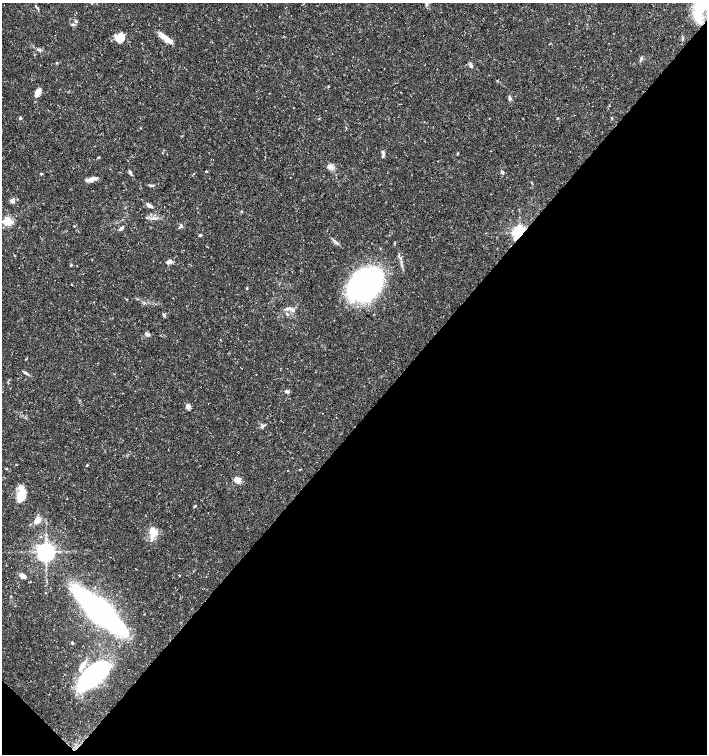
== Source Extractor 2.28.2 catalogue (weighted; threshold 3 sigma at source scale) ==
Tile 15 of 4 x 4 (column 3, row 4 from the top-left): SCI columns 2982-4390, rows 9-1512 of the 6027 x 6026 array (HDU 1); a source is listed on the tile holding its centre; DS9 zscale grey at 2 x 2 block average (1 PNG px = mean of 2 x 2 image px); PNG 709 x 756 px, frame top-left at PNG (2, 3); no overlay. Shown black and unused: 44% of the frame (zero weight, under 3 of 5 exposures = <1% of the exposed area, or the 3 px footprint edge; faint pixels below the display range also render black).
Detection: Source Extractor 2.28.2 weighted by HDU 2 'WHT'; one run over the whole footprint, this tile lists its part. Background 0.0289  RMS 0.0022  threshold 0.00999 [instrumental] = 3 sigma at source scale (4.5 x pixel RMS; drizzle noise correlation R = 1.50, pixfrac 1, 0.0396/0.0396 arcsec/px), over >= 5 px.
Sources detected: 66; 8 inside a brighter listed object's ellipse — not listed separately; the other 58 listed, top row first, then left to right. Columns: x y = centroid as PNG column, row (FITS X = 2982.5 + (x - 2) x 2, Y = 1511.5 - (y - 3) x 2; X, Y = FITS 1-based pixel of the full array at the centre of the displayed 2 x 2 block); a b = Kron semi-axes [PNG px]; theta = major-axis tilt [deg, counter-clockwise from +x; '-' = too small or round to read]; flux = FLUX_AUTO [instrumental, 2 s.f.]
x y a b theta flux
92 3 3 2 - 0.31
76 21 4 4 - 0.7
73 24 3 3 - 0.59
120 37 12 9 11 6.3
166 39 20 5 -40 5.4
39 49 7 3 -16 1.1
641 58 4 3 - 0.77
57 63 3 2 - 0.36
471 66 6 4 -72 1.1
328 86 2 2 - 0.44
38 92 9 5 67 4.9
510 99 6 4 -89 1
20 118 3 2 - 1.5
612 118 4 2 - 0.4
140 128 2 2 - 0.26
457 153 4 2 - 0.33
98 157 3 3 - 0.41
330 167 9 6 -20 2.6
206 171 2 2 - 0.56
502 172 4 3 - 1.1
130 173 7 3 -67 1.1
41 174 4 3 - 0.5
91 179 14 4 13 3
151 185 6 3 -10 0.79
12 200 5 5 - 1.9
150 206 6 4 -15 1.7
241 211 3 3 - 0.47
155 218 4 2 - 0.59
7 221 3 3 - 42
181 226 6 4 59 1.1
121 228 6 3 43 1.4
519 233 4 3 - 190
200 235 4 3 - 0.62
334 241 6 4 -51 1.3
169 261 6 4 10 2.2
71 265 3 3 - 0.52
366 285 34 26 38 100
247 288 3 3 - 0.46
287 308 8 4 8 1.7
164 314 4 3 - 0.7
148 335 6 4 -14 1.1
25 373 7 3 -26 1.1
287 391 6 3 -10 1.5
188 406 5 4 - 2.7
263 426 4 2 - 0.61
87 465 3 2 - 0.32
6 469 3 3 - 0.35
239 480 7 6 - 2.4
21 492 20 8 83 7.4
195 506 3 3 - 0.56
37 520 6 4 47 5.8
155 533 18 7 59 5.2
46 552 4 4 - 370
179 575 2 2 - 0.44
23 576 8 5 -22 2.1
100 611 47 11 -42 250
72 643 3 2 - 0.72
93 675 38 16 43 68
Overlapping masked pixels (flux is a lower limit): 1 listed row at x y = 519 233
Isophote crosses this tile's border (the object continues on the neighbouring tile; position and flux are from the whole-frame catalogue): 1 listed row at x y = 92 3
Diffuse or blended objects may show on this block-average render without a row.